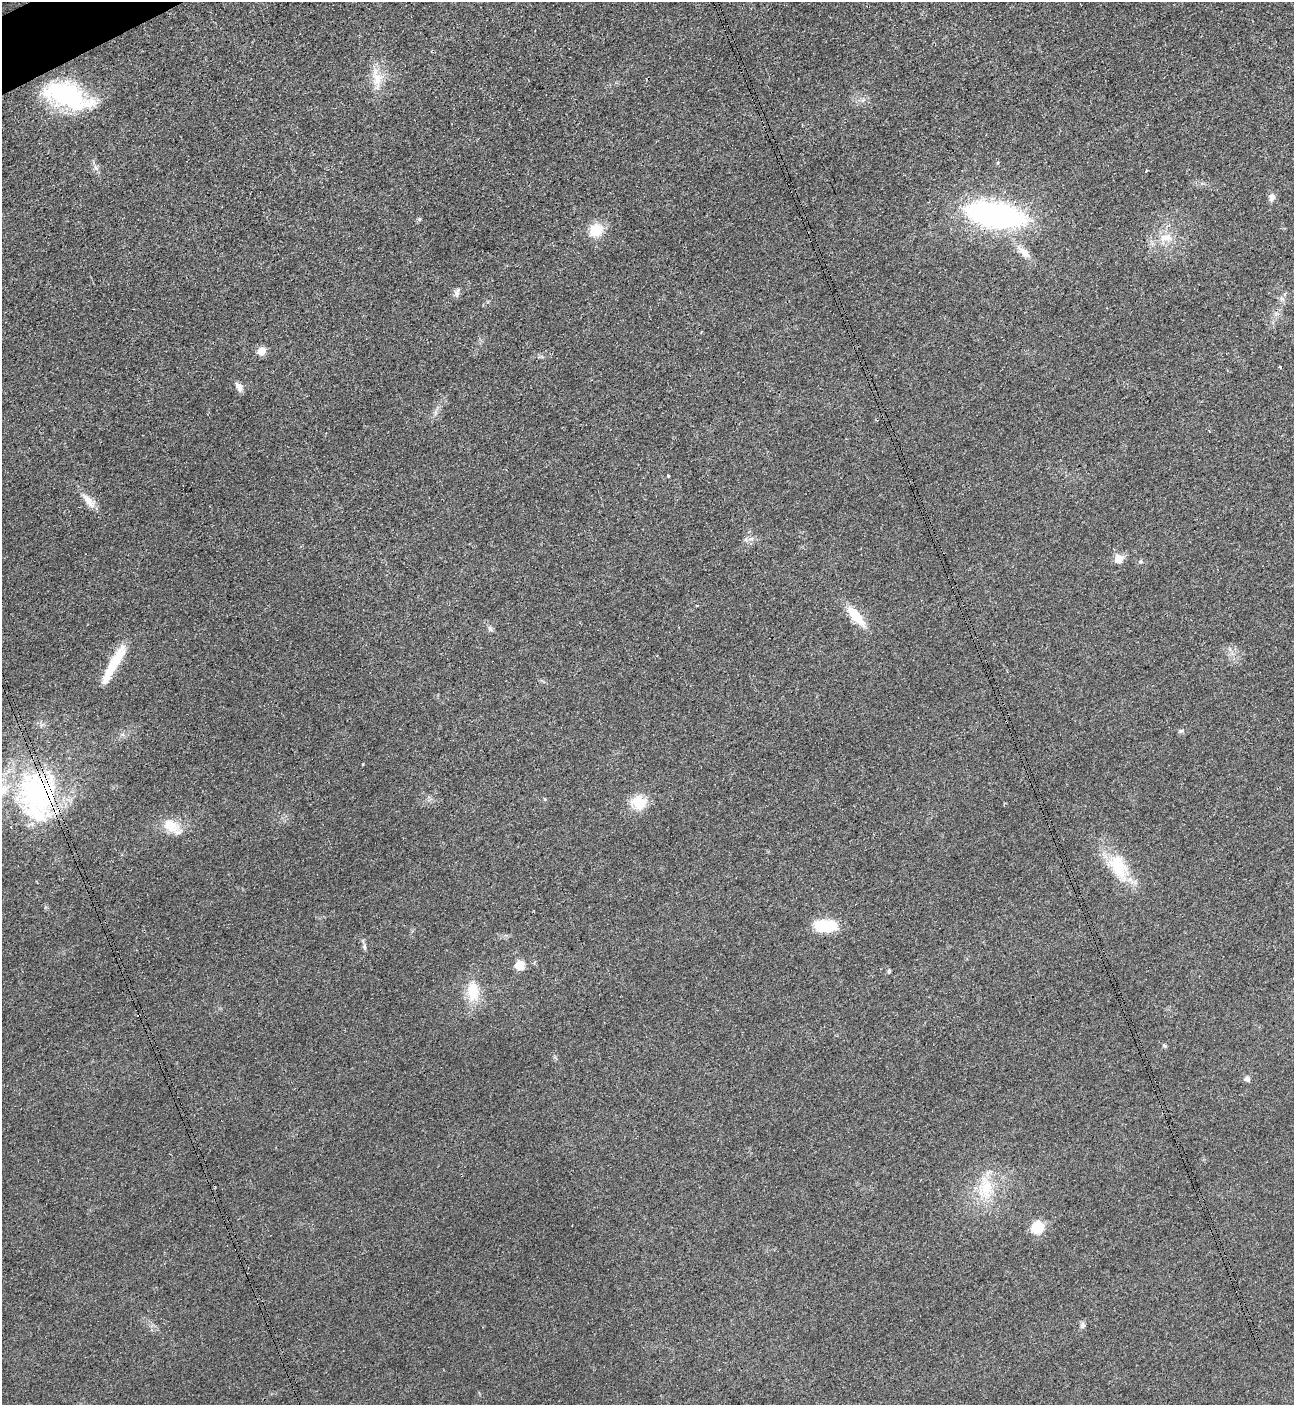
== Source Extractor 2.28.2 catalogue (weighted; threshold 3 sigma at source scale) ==
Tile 11 of 4 x 4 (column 3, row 3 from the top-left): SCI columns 2744-4035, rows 1425-2827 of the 5627 x 5645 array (HDU 1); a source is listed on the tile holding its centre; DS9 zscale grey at full resolution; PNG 1296 x 1407 px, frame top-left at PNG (2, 2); no overlay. Shown black and unused: <1% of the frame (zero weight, under 3 of 4 exposures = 1% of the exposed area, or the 3 px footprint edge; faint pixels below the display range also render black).
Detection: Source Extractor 2.28.2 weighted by HDU 2 'WHT'; one run over the whole footprint, this tile lists its part. Background 0.035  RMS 0.0048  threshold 0.0217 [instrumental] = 3 sigma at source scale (4.5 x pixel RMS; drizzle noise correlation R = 1.50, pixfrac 1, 0.05/0.05 arcsec/px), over >= 5 px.
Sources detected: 44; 2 cosmic-ray / hot-pixel residue — not listed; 2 inside a brighter listed object's ellipse — not listed separately; the other 40 listed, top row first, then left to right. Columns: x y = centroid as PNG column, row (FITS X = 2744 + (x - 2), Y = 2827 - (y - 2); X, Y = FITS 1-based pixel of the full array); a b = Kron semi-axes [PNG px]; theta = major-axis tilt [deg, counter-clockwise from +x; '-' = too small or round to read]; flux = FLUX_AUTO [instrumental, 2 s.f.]
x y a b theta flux
378 81 17 12 76 7.3
67 96 51 22 -19 58
95 167 7 4 -70 1.2
1147 171 3 3 - 0.67
1272 198 10 8 84 2.3
995 215 64 25 -10 110
419 219 5 5 - 0.74
596 230 13 12 - 13
1166 237 21 11 -3 7.7
1024 252 24 9 -42 5.6
458 290 11 6 60 1.7
1281 299 7 4 72 1.1
701 332 4 2 - 0.46
261 351 6 6 - 9.3
1280 367 3 3 - 1.2
239 386 12 7 -56 2.6
668 476 3 3 - 0.9
89 501 22 9 -50 5.3
751 539 9 4 8 1.5
1119 559 6 6 - 9.7
1141 562 5 3 - 0.56
856 616 27 10 -49 12
490 629 8 6 -74 1.2
113 664 54 9 61 16
1181 731 7 5 27 0.94
38 792 60 49 -56 92
545 799 5 4 - 0.54
639 802 20 18 -30 10
172 826 28 14 -34 10
1119 867 40 21 -73 20
825 926 18 9 -4 27
364 946 10 5 -78 1.4
520 965 9 9 - 6.7
889 971 5 4 - 0.85
473 991 27 15 -87 13
1164 1045 6 5 - 0.7
1247 1079 8 6 -24 1.6
985 1188 32 20 -87 20
1037 1227 9 8 - 20
1082 1325 9 6 68 1.3
Overlapping masked pixels (flux is a lower limit): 1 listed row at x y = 38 792
Unlisted compact peaks at least as high as the median listed source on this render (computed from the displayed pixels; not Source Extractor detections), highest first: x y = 363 764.